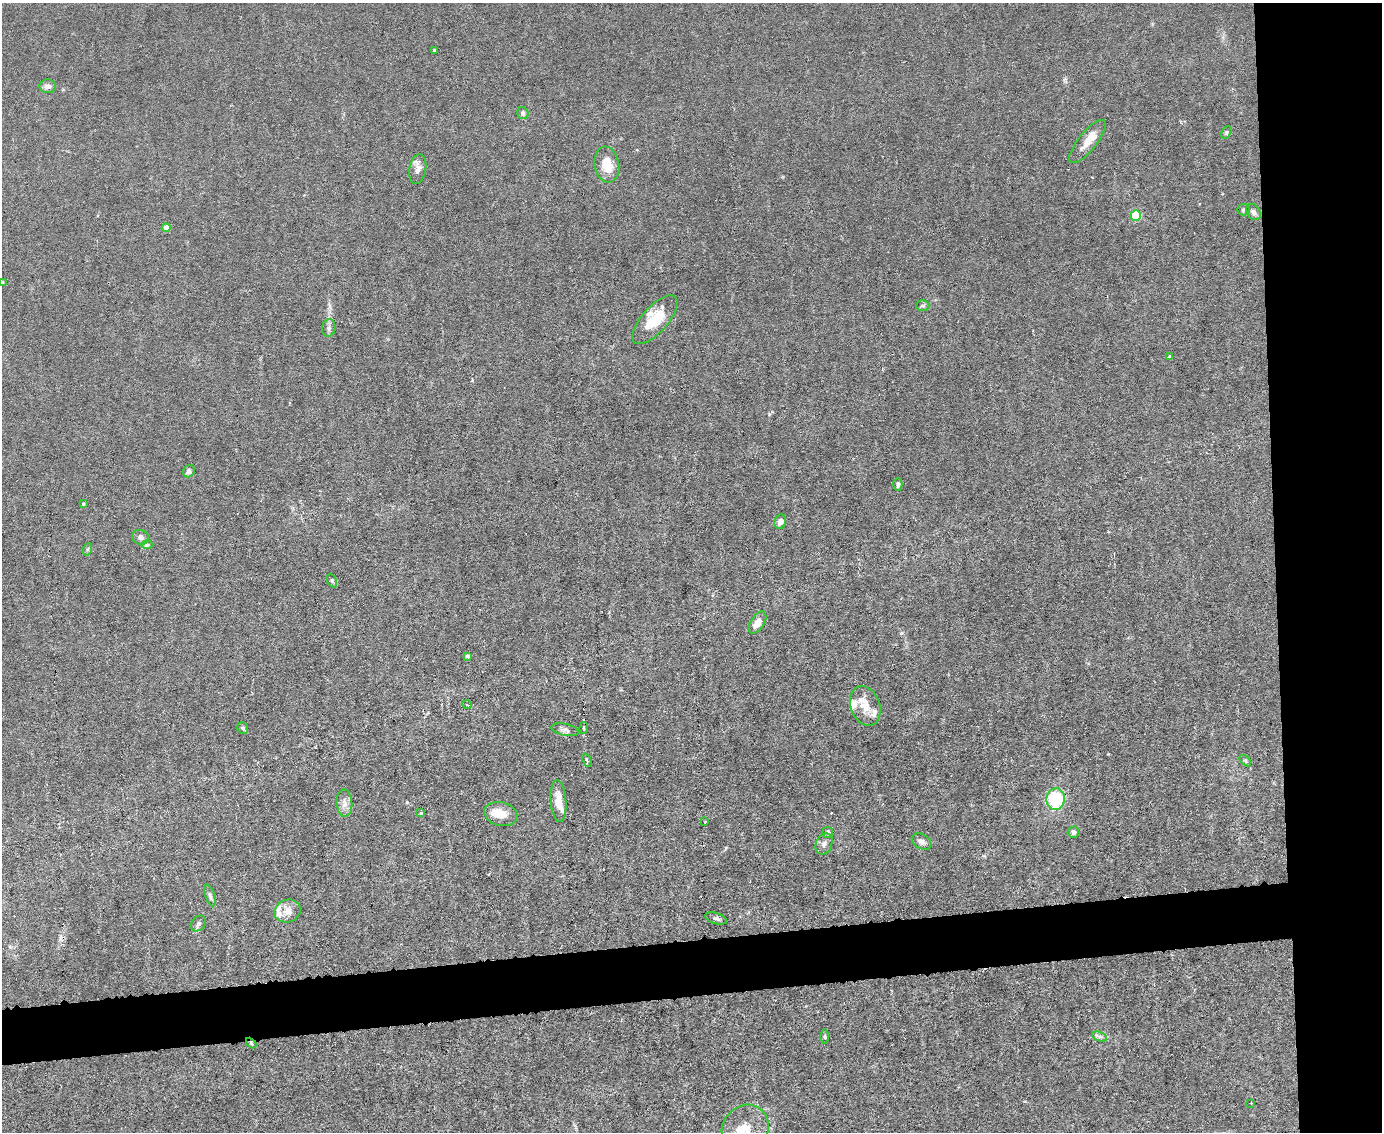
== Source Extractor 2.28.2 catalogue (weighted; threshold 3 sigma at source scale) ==
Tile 6 of 3 x 4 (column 3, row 2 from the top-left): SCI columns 2992-4371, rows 2263-3392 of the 4496 x 4523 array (HDU 1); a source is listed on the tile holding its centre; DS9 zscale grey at full resolution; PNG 1384 x 1134 px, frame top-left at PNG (2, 3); each listed source drawn as its Kron ellipse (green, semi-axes under 4 px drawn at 4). Shown black and unused: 12% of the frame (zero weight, under 3 of 6 exposures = <1% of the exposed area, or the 3 px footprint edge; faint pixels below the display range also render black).
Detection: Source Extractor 2.28.2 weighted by HDU 2 'WHT'; one run over the whole footprint, this tile lists its part. Background 0.0185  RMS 0.0027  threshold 0.0112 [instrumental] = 3 sigma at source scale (4.09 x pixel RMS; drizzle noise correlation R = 1.36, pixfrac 0.8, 0.05/0.05 arcsec/px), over >= 5 px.
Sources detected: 60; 8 inside a brighter listed object's ellipse — not listed separately; the other 52 listed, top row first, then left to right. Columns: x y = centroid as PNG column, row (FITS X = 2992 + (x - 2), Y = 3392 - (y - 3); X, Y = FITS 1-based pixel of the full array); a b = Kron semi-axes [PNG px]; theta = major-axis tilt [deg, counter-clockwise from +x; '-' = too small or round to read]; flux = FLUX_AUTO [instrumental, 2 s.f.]
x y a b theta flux
434 51 3 3 - 0.46
48 86 8 6 -2 1.5
523 113 6 5 - 0.69
1226 132 7 4 63 0.41
1088 142 27 9 51 3.4
607 164 18 12 -80 5.9
418 169 15 8 80 1.7
1243 210 6 5 - 0.51
1253 212 9 6 -56 0.86
1136 215 5 5 - 15
166 228 4 4 - 3.3
2 282 3 2 - 0.17
923 305 7 5 1 0.51
655 320 30 13 48 7.8
329 328 8 7 - 0.89
1170 356 4 4 - 0.37
189 471 6 5 - 0.76
898 484 6 4 88 0.67
83 504 4 3 - 0.28
780 522 7 5 70 1.7
140 537 8 7 - 1.1
147 545 6 4 1 0.43
88 549 6 4 70 0.4
332 580 7 4 -64 0.43
757 623 12 6 56 2.6
467 656 4 3 - 0.65
467 705 5 3 - 0.26
865 706 20 14 -69 4.4
243 728 6 5 - 0.64
584 728 6 3 84 0.42
565 730 14 6 -12 1.1
587 760 7 3 -66 0.43
1245 761 7 4 -45 0.42
1056 799 11 9 82 16
558 801 21 7 -85 3.7
344 803 13 8 -86 1.6
421 813 4 3 - 0.32
501 814 17 11 -13 3.9
705 822 3 2 - 0.3
1073 832 5 5 - 0.8
828 833 5 5 - 0.49
922 842 10 7 -30 1.1
824 844 11 8 66 1.2
210 895 11 4 -73 0.67
288 911 13 11 20 2.5
716 918 11 5 -17 0.8
199 923 9 6 49 0.74
825 1036 7 3 90 0.33
1100 1036 8 4 -18 0.64
251 1043 6 3 -47 0.3
1251 1103 2 2 - 0.18
745 1129 25 22 53 7.6
Overlapping masked pixels (flux is a lower limit): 1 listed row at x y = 251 1043
Isophote crosses this tile's border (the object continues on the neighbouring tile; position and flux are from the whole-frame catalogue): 1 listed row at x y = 745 1129